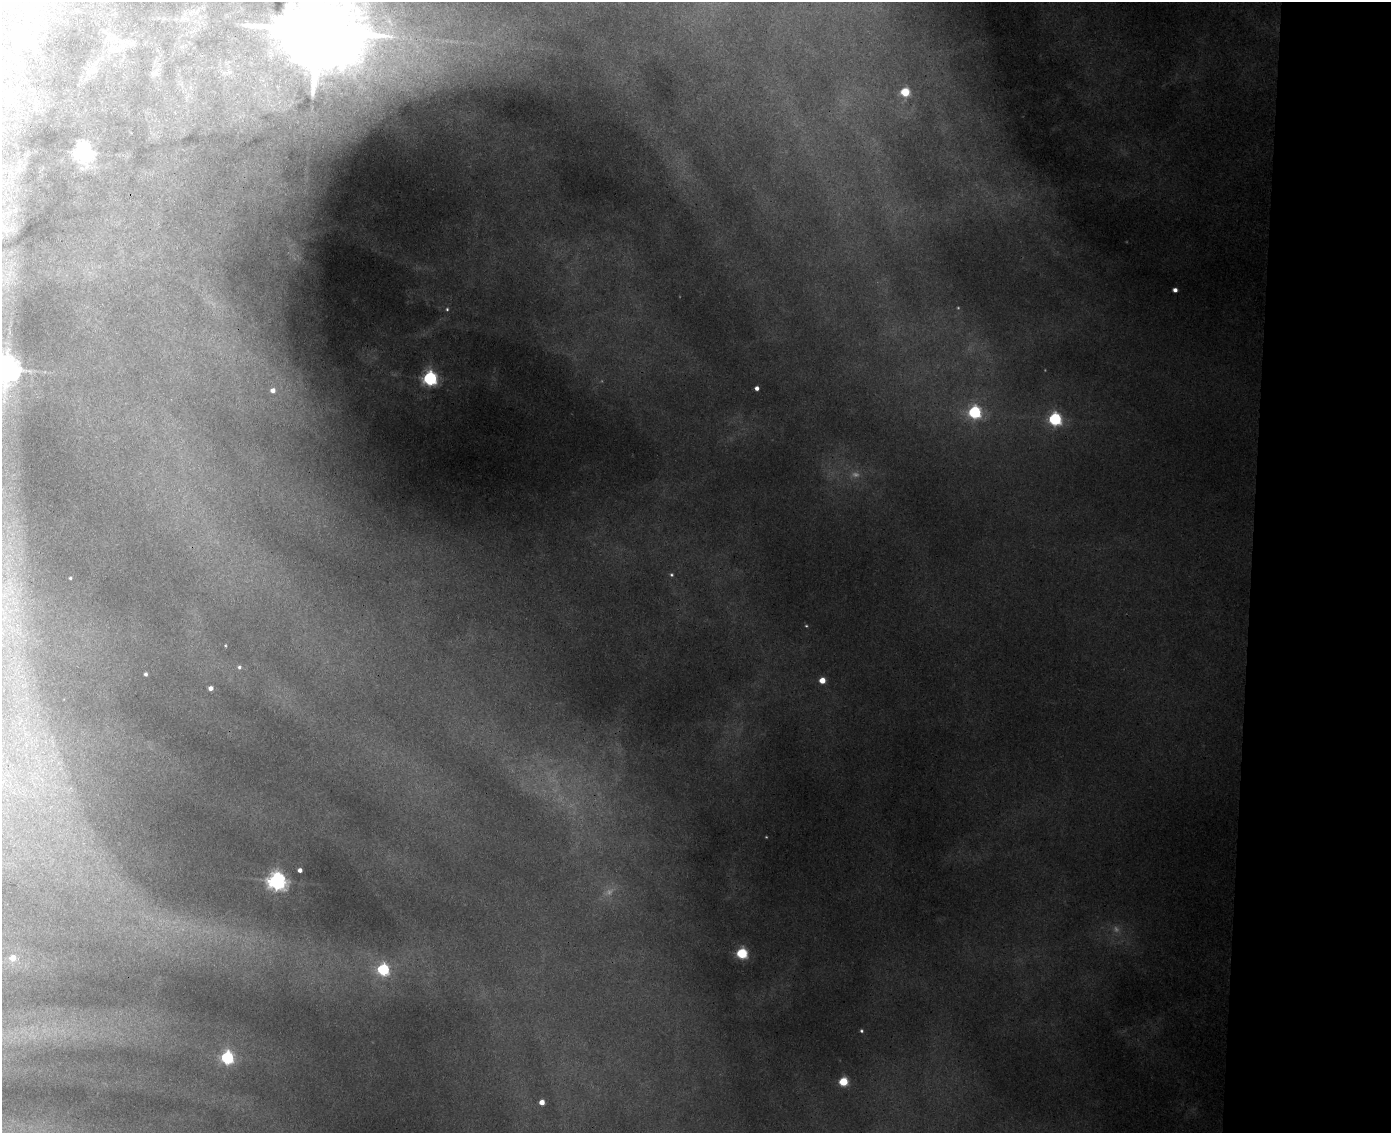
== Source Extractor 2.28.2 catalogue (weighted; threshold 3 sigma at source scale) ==
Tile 9 of 3 x 4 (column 3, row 3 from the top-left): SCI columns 3061-4449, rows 1145-2275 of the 4623 x 4549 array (HDU 1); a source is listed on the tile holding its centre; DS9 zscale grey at full resolution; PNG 1393 x 1135 px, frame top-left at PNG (2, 2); no overlay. Shown black and unused: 10% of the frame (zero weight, under 3 of 4 exposures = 6% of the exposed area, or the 3 px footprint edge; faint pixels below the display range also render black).
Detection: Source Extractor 2.28.2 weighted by HDU 2 'WHT'; one run over the whole footprint, this tile lists its part. Background 0.123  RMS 0.0092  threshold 0.0412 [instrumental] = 3 sigma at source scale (4.5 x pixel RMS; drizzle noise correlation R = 1.50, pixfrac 1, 0.05/0.05 arcsec/px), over >= 5 px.
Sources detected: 35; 5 too faint to see at this stretch — not listed; the other 30 listed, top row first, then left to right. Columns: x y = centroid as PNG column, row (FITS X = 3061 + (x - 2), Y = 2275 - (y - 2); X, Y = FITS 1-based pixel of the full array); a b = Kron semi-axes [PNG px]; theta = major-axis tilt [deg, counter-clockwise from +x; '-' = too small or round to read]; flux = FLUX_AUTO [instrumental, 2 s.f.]
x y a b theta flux
317 31 28 18 -8 15000
19 36 11 5 -38 4.8
108 38 7 6 - 3.4
154 74 10 6 -3 3.1
905 92 5 5 - 46
83 153 6 6 - 380
1175 290 4 4 - 3.6
447 309 4 4 - 1.1
7 369 8 8 - 1200
430 378 6 6 - 220
757 388 4 4 - 3.7
273 390 5 5 - 5.4
974 412 6 6 - 160
1055 419 6 6 - 160
671 575 5 4 - 1.2
70 578 3 3 - 1.1
806 626 4 4 - 0.78
239 667 5 5 - 1.8
146 674 4 3 - 1.8
822 680 5 4 - 12
211 688 4 4 - 4
300 870 4 4 - 3.6
277 881 6 6 - 460
742 953 5 5 - 92
13 958 6 5 - 8.4
383 970 6 6 - 120
861 1031 4 4 - 1.3
227 1057 6 5 - 150
843 1082 5 5 - 43
542 1102 4 4 - 8.9
Isophote crosses this tile's border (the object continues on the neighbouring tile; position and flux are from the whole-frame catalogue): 2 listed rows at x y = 317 31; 7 369